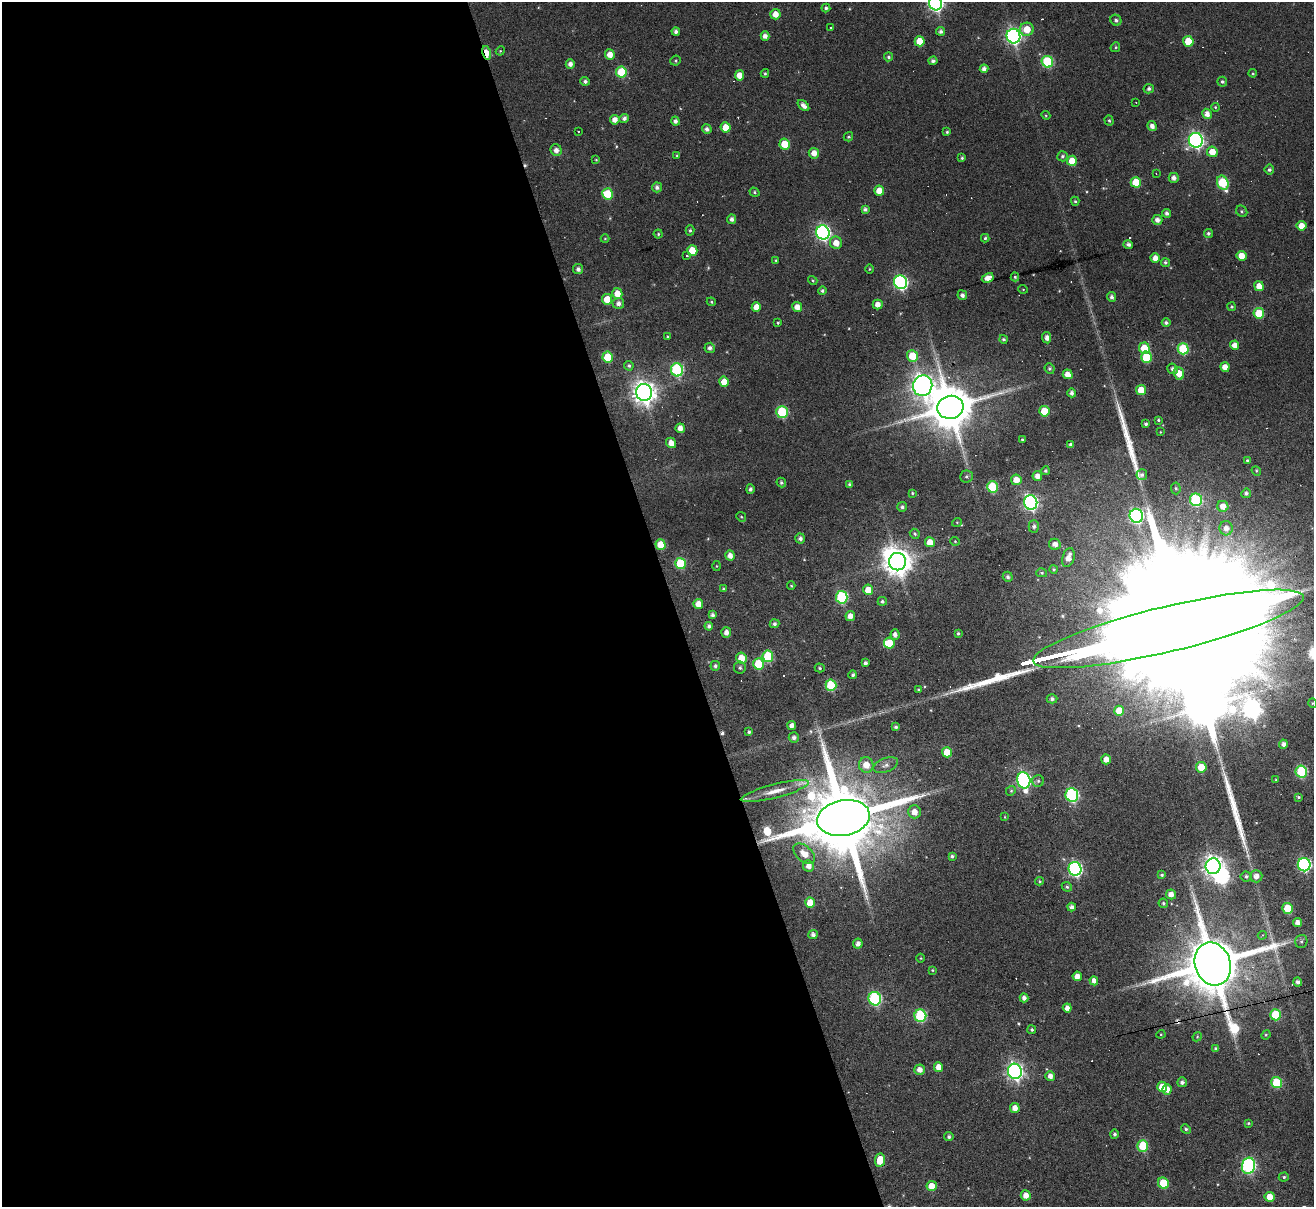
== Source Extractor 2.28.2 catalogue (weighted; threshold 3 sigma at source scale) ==
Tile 9 of 4 x 4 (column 1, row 3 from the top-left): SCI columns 1-1312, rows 1470-2674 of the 5246 x 5228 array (HDU 1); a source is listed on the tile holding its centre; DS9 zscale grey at full resolution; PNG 1316 x 1209 px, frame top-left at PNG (2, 2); each listed source drawn as its Kron ellipse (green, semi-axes under 4 px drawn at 4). Shown black and unused: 51% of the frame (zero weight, under 3 of 6 exposures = <1% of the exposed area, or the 3 px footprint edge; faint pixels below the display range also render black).
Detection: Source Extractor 2.28.2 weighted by HDU 2 'WHT'; one run over the whole footprint, this tile lists its part. Background 0.0978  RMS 0.0091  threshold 0.0373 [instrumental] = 3 sigma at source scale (4.09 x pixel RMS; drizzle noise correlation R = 1.36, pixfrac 0.8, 0.05/0.05 arcsec/px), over >= 5 px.
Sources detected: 309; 1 too faint to see at this stretch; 5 inside a brighter object's white glare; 15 cosmic-ray / hot-pixel residue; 3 long thin detections or spike segments (spike, bleed or trail) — neither listed nor drawn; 3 inside a brighter listed object's ellipse — not listed separately; the other 282 listed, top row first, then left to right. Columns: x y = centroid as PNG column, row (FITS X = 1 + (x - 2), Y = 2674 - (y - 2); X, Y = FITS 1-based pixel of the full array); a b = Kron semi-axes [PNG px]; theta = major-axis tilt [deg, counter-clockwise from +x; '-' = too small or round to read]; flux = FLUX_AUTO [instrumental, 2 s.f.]
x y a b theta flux
935 3 7 6 - 240
826 8 4 4 - 2
775 14 5 5 - 8.2
1116 20 6 5 - 2
830 27 3 3 - 1.5
1027 29 7 6 - 14
941 31 4 4 - 2.8
676 32 4 4 - 2.7
765 36 5 4 - 4.4
1014 36 7 6 - 250
920 41 5 5 - 15
1188 41 5 5 - 22
1115 47 5 4 - 1.1
500 51 5 3 - 0.8
487 53 7 4 -75 20
610 54 5 5 - 7.8
888 57 4 4 - 1.7
676 61 5 5 - 1.2
933 61 4 4 - 2.2
1047 62 6 5 - 58
570 64 5 4 - 3.8
984 69 4 4 - 3.9
621 72 5 5 - 34
765 73 4 3 - 1.1
1253 73 4 4 - 0.92
739 75 5 4 - 9.2
585 81 4 4 - 2.3
1222 82 5 5 - 1.6
1149 89 5 4 - 2.3
1136 102 3 2 - 0.58
803 105 7 4 -42 4.3
1215 107 4 4 - 0.91
1207 114 5 4 - 7.5
1046 115 4 4 - 0.87
624 118 5 4 - 3.9
615 120 5 4 - 5.9
1109 120 5 4 - 1.3
675 121 4 4 - 2.8
1152 126 5 4 - 3.8
726 127 5 5 - 14
707 129 5 4 - 3
578 131 3 2 - 0.72
947 132 4 3 - 1.2
848 137 5 4 - 1.3
1196 140 7 7 - 250
785 144 5 5 - 20
556 150 6 5 - 4.9
1212 152 5 5 - 12
814 153 5 5 - 7.7
677 155 3 3 - 0.87
1063 156 5 5 - 1.5
962 158 3 3 - 1.1
596 160 3 3 - 0.7
1072 161 5 5 - 15
1269 170 5 5 - 1.7
1156 173 3 2 - 0.71
1174 178 5 5 - 4.4
1136 182 5 5 - 19
1223 183 7 5 -68 49
657 187 5 5 - 3.1
879 191 5 5 - 12
754 192 5 4 - 1.3
608 194 5 5 - 30
1075 201 4 4 - 1.3
865 209 4 4 - 2.5
1242 211 6 5 - 1.4
1167 213 4 4 - 2.5
732 219 5 4 - 3.2
1157 220 5 5 - 4.3
1301 226 5 4 - 9.4
690 230 5 4 - 1.3
823 232 7 6 - 220
1208 233 5 4 - 1.8
658 234 4 4 - 1.2
985 238 4 4 - 1.3
605 239 4 4 - 0.92
836 243 6 6 - 8.4
1128 244 5 4 - 2.7
692 251 5 5 - 18
687 256 3 3 - 1.4
1241 256 5 5 - 10
1155 258 5 4 - 6.2
776 260 3 3 - 0.75
1165 262 5 4 - 1.7
578 269 5 5 - 2.9
869 269 4 3 - 0.7
1015 277 4 4 - 1.3
988 278 6 4 29 6.6
813 280 5 3 - 0.87
901 282 7 6 - 160
1259 286 5 4 - 9.5
1023 289 5 3 - 0.67
822 291 4 4 - 1.8
617 294 5 5 - 10
962 295 5 4 - 3.2
1112 297 5 4 - 2.4
607 299 5 5 - 14
711 302 5 4 - 1.1
618 303 6 5 - 4.2
878 304 5 5 - 6.2
756 307 5 4 - 8.6
797 307 5 5 - 6.9
1232 307 4 4 - 1.1
1259 313 5 5 - 24
778 323 3 3 - 0.91
1166 323 4 4 - 2
667 336 4 3 - 0.72
1047 338 5 4 - 4.4
1003 339 4 4 - 1.6
1235 345 5 4 - 6.5
710 348 5 5 - 3
1144 348 6 5 - 20
1183 349 6 5 - 46
912 356 6 5 - 23
608 357 5 5 - 28
1146 357 5 5 - 35
629 366 5 4 - 1.8
1225 367 5 4 - 7.3
1050 368 5 5 - 1.7
1173 369 5 5 - 2.9
677 370 7 6 - 93
1179 373 6 5 - 12
1068 374 5 4 - 8.1
724 382 5 4 - 11
923 386 10 9 - 650
1141 390 5 5 - 16
644 392 8 8 - 730
1072 393 4 4 - 2.9
950 407 13 11 15 4100
1044 411 5 5 - 21
782 412 6 5 - 55
1158 420 3 3 - 0.95
1146 424 3 3 - 1.7
680 428 5 4 - 6.2
1160 432 4 2 - 0.5
1022 439 3 3 - 0.94
671 443 5 5 - 7.6
1071 445 4 4 - 2.6
1247 460 3 3 - 1.1
1045 471 4 4 - 1.4
1256 471 5 4 - 0.98
1142 475 5 5 - 2.1
966 476 6 6 - 1.7
1037 476 5 4 - 5.2
1016 480 5 5 - 8.7
781 483 5 4 - 1.9
849 484 4 4 - 1.3
992 487 6 5 - 41
1176 488 6 4 -85 1.5
750 489 5 4 - 2
912 493 4 3 - 0.96
1246 493 5 4 - 2.2
1196 500 6 6 - 82
1031 503 7 6 - 200
1223 506 5 5 - 8.3
902 507 5 4 - 2
1136 516 7 6 - 160
741 517 5 4 - 0.97
957 522 5 3 - 0.69
1034 526 6 5 - 2.8
1226 528 7 6 - 4.9
915 534 5 4 - 1.4
800 538 5 5 - 2.6
955 541 4 4 - 0.9
930 542 5 5 - 9.6
1055 544 6 5 - 5.2
661 545 5 5 - 21
730 555 5 4 - 5.6
1068 558 10 6 72 8
898 562 8 8 - 1100
680 563 5 5 - 42
716 566 5 3 - 0.64
1054 569 4 4 - 1.3
1042 573 5 4 - 1.3
1008 577 5 5 - 2.3
791 586 4 3 - 0.67
723 589 3 3 - 0.87
868 590 5 5 - 14
842 597 6 6 - 83
882 601 4 4 - 1.6
698 604 5 5 - 9.5
713 615 4 4 - 2.5
850 616 5 5 - 6.7
774 624 5 4 - 2.2
709 626 4 4 - 2.4
1168 629 139 22 13 190000
726 632 5 5 - 4.9
958 633 3 3 - 1.2
895 634 5 4 - 3.8
889 643 5 5 - 16
768 656 6 5 - 37
741 658 5 5 - 14
865 663 4 3 - 2.3
758 664 5 5 - 32
715 666 5 5 - 2.1
740 668 6 6 - 1.7
820 668 5 4 - 1.2
853 675 4 4 - 1.9
831 685 6 5 - 43
918 690 4 3 - 1.1
1052 699 5 4 - 2.5
1312 703 5 3 - 0.67
1119 711 5 5 - 14
792 725 4 4 - 4.3
896 727 4 3 - 1.8
749 732 4 3 - 1.4
794 738 5 5 - 3
1283 744 4 4 - 3.2
947 752 5 5 - 16
1106 759 5 5 - 9.1
866 765 8 7 - 11
886 765 13 7 21 4.5
1201 767 5 5 - 18
1301 771 6 5 - 63
1024 780 8 6 -76 190
1276 780 4 2 - 0.56
1038 781 6 6 - 1.8
775 791 35 7 15 13
1011 791 5 4 - 1.2
1072 795 7 6 - 110
1299 797 4 3 - 1.2
914 812 6 6 - 8.1
1005 817 4 3 - 0.72
843 818 26 17 11 14000
804 854 12 7 -41 9.8
952 856 4 3 - 1.8
1304 865 6 6 - 140
809 866 6 5 - 5.2
1213 866 8 7 - 520
1075 869 7 6 - 170
1162 875 3 3 - 1.4
1246 876 5 5 - 1.9
1256 876 6 6 - 5.9
1039 881 4 4 - 0.9
1067 887 5 4 - 1.6
1171 894 5 4 - 6
810 903 5 5 - 14
1163 903 5 4 - 1.5
1072 907 4 4 - 3.2
1288 908 5 5 - 26
1297 923 4 4 - 4.6
813 935 5 4 - 3.2
1262 935 4 4 - 1.3
1301 941 7 6 - 2
858 944 5 5 - 3.9
921 958 4 3 - 0.67
1213 964 22 17 -70 8500
932 970 3 3 - 0.78
1077 976 5 4 - 6.3
1094 981 4 4 - 5
1298 982 4 4 - 3
1024 998 4 4 - 3.5
875 999 7 6 - 110
1067 1008 4 4 - 5
1276 1015 5 5 - 40
920 1016 6 6 - 80
1032 1030 4 4 - 1.6
1161 1034 4 4 - 0.86
1266 1035 5 4 - 0.96
1197 1037 5 3 - 0.79
1215 1048 4 4 - 1.4
938 1067 5 4 - 7.2
919 1070 5 5 - 5.7
1015 1071 7 7 - 310
1050 1076 5 5 - 5
1182 1082 5 5 - 2.6
1277 1083 5 5 - 43
1162 1087 5 5 - 12
1167 1089 5 4 - 7.7
1015 1108 5 4 - 6.5
1248 1123 4 3 - 1
1186 1129 5 4 - 1.6
1114 1134 4 4 - 1.8
949 1137 4 4 - 2
1143 1146 6 5 - 36
880 1160 7 5 81 17
1248 1166 8 6 76 150
1284 1177 5 4 - 1.4
1163 1183 6 5 - 26
932 1186 5 5 - 13
1026 1195 5 5 - 7
1270 1197 5 5 - 12
Overlapping masked pixels (flux is a lower limit): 4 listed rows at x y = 487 53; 1168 629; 843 818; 1213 964
Isophote crosses this tile's border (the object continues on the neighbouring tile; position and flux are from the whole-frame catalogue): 2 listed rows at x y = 935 3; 1168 629